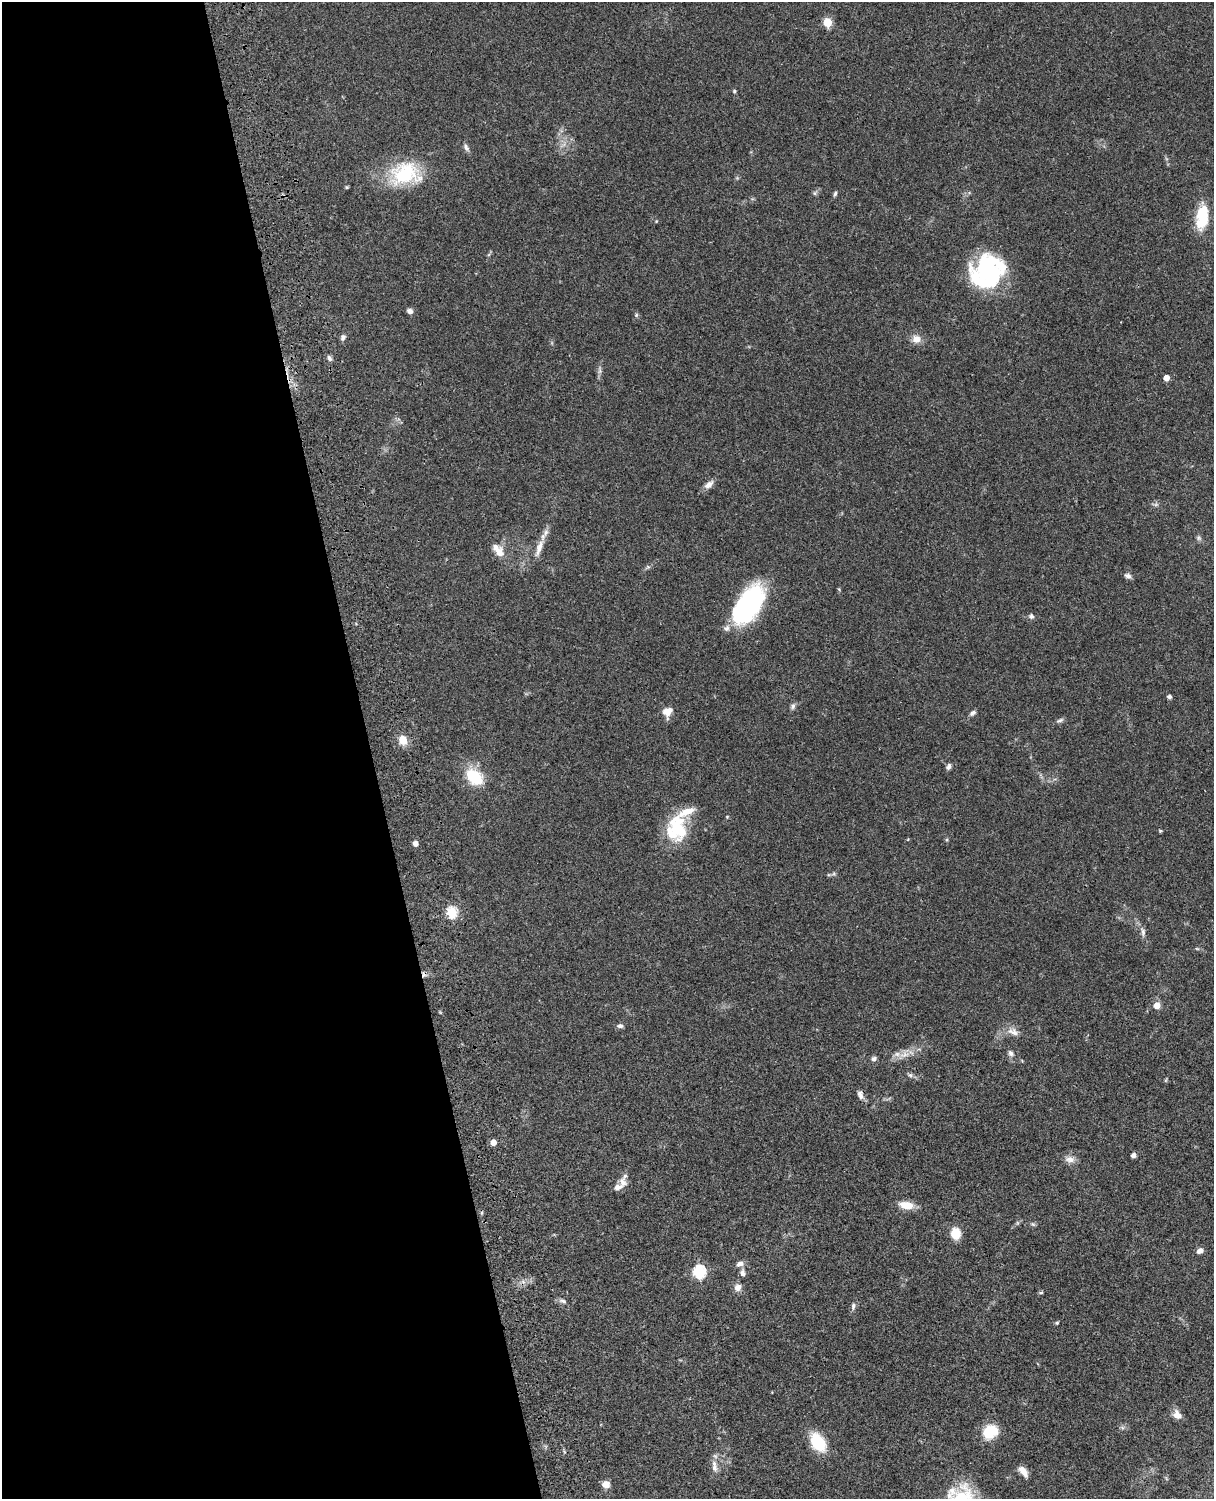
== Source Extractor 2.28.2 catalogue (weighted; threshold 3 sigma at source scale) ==
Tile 5 of 4 x 3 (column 1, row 2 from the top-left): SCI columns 122-1333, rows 1772-3268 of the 5089 x 4926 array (HDU 1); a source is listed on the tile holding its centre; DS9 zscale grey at full resolution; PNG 1216 x 1501 px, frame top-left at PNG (2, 2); no overlay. Shown black and unused: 31% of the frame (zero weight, under 3 of 4 exposures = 6% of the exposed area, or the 3 px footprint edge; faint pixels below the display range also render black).
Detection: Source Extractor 2.28.2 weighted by HDU 2 'WHT'; one run over the whole footprint, this tile lists its part. Background 0.0794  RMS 0.0059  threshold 0.0266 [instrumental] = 3 sigma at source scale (4.5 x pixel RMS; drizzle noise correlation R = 1.50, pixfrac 1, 0.05/0.05 arcsec/px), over >= 5 px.
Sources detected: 74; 1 cosmic-ray / hot-pixel residue — not listed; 5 inside a brighter listed object's ellipse — not listed separately; the other 68 listed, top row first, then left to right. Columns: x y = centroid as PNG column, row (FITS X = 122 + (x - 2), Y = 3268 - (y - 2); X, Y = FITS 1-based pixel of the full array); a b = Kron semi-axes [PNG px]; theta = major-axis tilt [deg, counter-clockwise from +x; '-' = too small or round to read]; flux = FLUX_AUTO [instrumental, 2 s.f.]
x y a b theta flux
827 22 5 5 - 20
734 91 4 4 - 0.83
466 147 11 5 -59 1.8
405 174 38 27 7 38
815 193 6 4 72 0.9
835 194 7 4 69 1.1
1202 217 30 14 83 19
656 221 5 3 - 0.45
987 272 37 32 44 70
410 311 7 5 -29 2.2
636 315 6 4 48 0.8
343 337 7 6 - 1.7
916 339 11 10 - 4.7
329 358 8 5 -64 1.6
600 371 7 4 89 1.4
1166 378 5 4 - 5.4
709 484 14 8 40 3.4
1199 538 6 6 - 1.2
539 548 29 8 70 6.9
499 552 17 12 -76 6
1128 576 9 6 -18 1.8
748 604 41 21 57 81
1031 616 7 6 - 1.3
1169 697 4 4 - 1.8
793 706 8 6 64 1.6
667 712 12 10 54 5.9
973 713 9 6 29 1.6
1060 720 10 5 26 1.5
403 740 12 9 -68 6.5
949 767 8 5 65 1.7
474 777 23 16 -43 19
678 827 34 21 -69 26
1160 830 6 3 -20 0.54
415 843 5 4 - 3.6
451 912 6 5 - 46
1143 932 12 6 -88 2.1
1197 949 6 3 -19 0.68
1157 1005 6 6 - 5.4
620 1026 8 5 4 1.6
1013 1032 17 9 -18 4.8
1010 1053 9 6 -58 1.8
904 1055 13 8 19 4.8
874 1059 6 6 - 1.7
910 1075 7 5 -22 1.3
1166 1080 6 4 71 0.6
860 1095 12 7 -74 2.6
493 1143 4 4 - 6
1133 1155 4 4 - 2.6
1070 1159 14 9 0 3.6
622 1182 13 9 -70 4.3
907 1205 14 7 -10 9.6
1033 1224 7 5 -43 0.99
955 1233 9 8 - 12
1200 1251 8 6 24 2.4
740 1264 10 7 22 2.6
699 1272 6 6 - 72
743 1273 10 6 -80 2.1
738 1287 10 9 - 3.3
1041 1293 7 3 0 0.74
563 1301 11 5 -20 1.8
853 1306 10 5 80 1.7
1057 1323 5 4 - 0.75
1177 1415 10 8 -49 4.7
990 1432 15 12 35 18
818 1442 20 13 -57 22
714 1466 19 7 -81 3.9
1023 1471 13 7 -51 4.5
606 1484 9 8 - 4.1
Overlapping masked pixels (flux is a lower limit): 1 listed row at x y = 860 1095